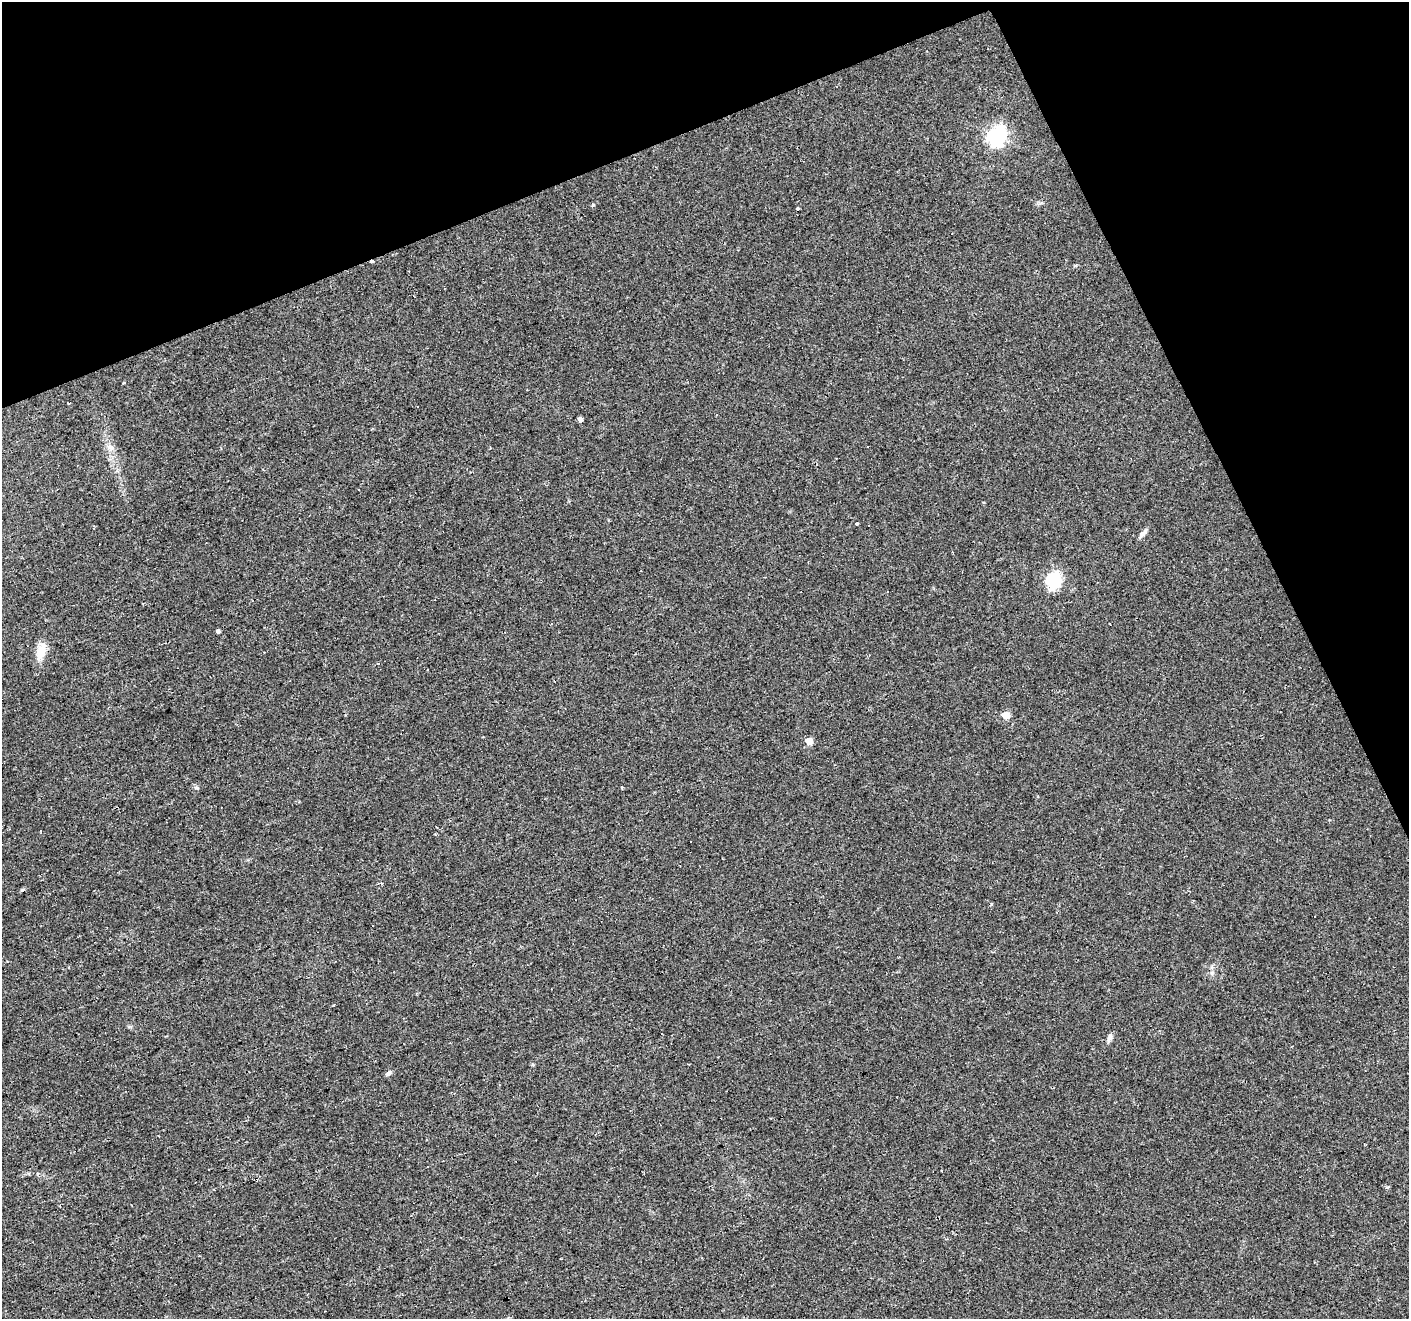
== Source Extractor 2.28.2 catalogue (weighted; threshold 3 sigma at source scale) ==
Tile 3 of 4 x 4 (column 3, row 1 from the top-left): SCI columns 2817-4223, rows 4034-5350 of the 5631 x 5490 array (HDU 1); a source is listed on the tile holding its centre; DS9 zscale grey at full resolution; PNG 1411 x 1321 px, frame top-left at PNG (2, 2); no overlay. Shown black and unused: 21% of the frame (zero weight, under 2 of 3 exposures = <1% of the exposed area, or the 3 px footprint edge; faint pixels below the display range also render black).
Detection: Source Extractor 2.28.2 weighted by HDU 2 'WHT'; one run over the whole footprint, this tile lists its part. Background 0.034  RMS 0.0061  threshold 0.0276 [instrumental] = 3 sigma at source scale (4.5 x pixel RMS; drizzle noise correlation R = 1.50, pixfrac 1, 0.0396/0.0396 arcsec/px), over >= 5 px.
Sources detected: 34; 11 cosmic-ray / hot-pixel residue — not listed; the other 23 listed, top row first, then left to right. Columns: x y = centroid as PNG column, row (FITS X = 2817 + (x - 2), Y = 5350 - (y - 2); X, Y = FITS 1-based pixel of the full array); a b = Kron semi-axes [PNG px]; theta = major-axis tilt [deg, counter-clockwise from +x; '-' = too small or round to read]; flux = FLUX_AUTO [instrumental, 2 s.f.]
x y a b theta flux
997 136 8 7 - 250
124 383 3 2 - 0.76
68 403 3 2 - 1.1
417 406 3 3 - 2.5
580 419 4 4 - 8.1
110 447 11 7 -25 2.8
857 524 3 3 - 1.7
1143 533 14 5 45 2.4
1053 580 7 6 - 120
1110 623 3 2 - 0.86
218 631 3 3 - 21
41 652 22 11 71 8.2
1006 715 5 5 - 14
809 741 5 5 - 12
197 788 6 4 -19 0.85
40 831 4 2 - 0.55
382 883 3 3 - 3
1314 916 3 3 - 6.5
1212 973 7 4 90 1.3
1110 1038 11 6 72 2.1
532 1064 4 3 - 0.84
389 1073 8 5 43 1.5
199 1256 2 2 - 0.57
Unlisted compact peaks at least as high as the median listed source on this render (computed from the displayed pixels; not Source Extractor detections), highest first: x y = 593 205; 1387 1187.